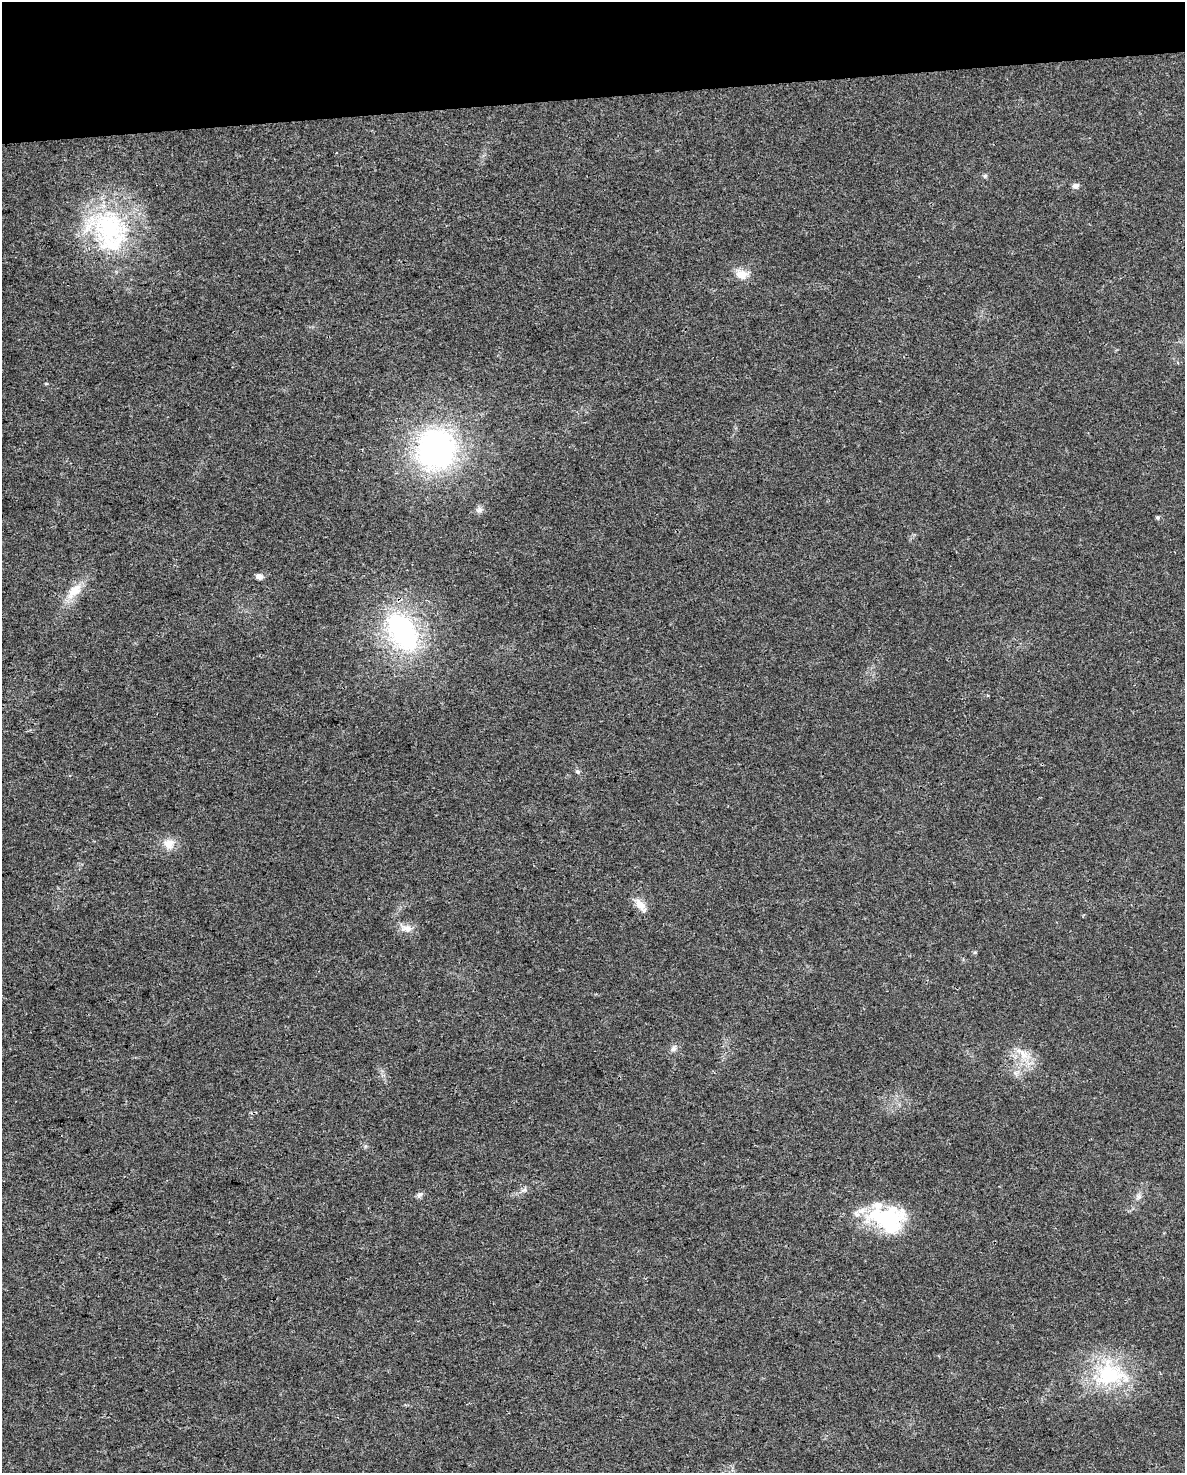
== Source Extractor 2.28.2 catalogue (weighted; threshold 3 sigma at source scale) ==
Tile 3 of 4 x 3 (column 3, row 1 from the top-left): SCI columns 2369-3551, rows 2962-4432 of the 4736 x 4497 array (HDU 1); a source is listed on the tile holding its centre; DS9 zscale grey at full resolution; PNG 1187 x 1475 px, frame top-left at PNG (2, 2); no overlay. Shown black and unused: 7% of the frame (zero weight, under 3 of 4 exposures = <1% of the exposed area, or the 3 px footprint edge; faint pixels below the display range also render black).
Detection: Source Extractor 2.28.2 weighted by HDU 2 'WHT'; one run over the whole footprint, this tile lists its part. Background 0.0232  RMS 0.003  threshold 0.0136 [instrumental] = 3 sigma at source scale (4.5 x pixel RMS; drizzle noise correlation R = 1.50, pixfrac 1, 0.0396/0.0396 arcsec/px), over >= 5 px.
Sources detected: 23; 1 inside a brighter object's white glare — not listed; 2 inside a brighter listed object's ellipse — not listed separately; the other 20 listed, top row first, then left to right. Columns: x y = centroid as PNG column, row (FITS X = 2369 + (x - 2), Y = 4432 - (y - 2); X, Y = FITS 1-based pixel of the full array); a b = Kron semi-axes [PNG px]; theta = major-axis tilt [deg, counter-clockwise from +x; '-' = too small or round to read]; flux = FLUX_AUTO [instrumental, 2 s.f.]
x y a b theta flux
985 176 6 6 - 0.53
1076 186 8 7 - 1.2
109 228 63 45 -13 42
742 274 18 13 -17 3.8
436 449 35 34 - 88
479 510 10 7 29 1.2
1157 517 5 5 - 0.48
259 576 6 5 - 1.9
74 591 28 13 46 5.8
403 632 44 27 -57 50
578 772 7 5 -8 0.55
169 844 15 14 - 3.6
641 905 20 9 -53 3.1
406 928 19 10 -12 2.7
674 1048 10 6 51 1.1
1024 1054 18 10 -49 4.5
420 1194 9 6 43 0.89
1139 1196 8 7 - 1
889 1217 61 23 4 22
1110 1374 46 35 -4 27
Unlisted compact peaks at least as high as the median listed source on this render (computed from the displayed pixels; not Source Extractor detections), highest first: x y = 975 952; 524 1190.